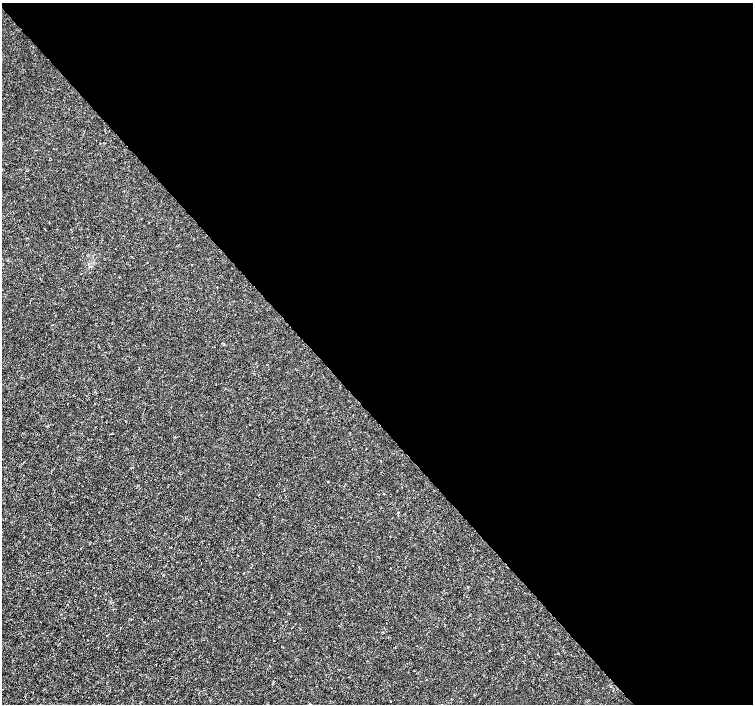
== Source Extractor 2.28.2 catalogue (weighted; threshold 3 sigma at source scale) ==
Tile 8 of 4 x 4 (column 4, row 2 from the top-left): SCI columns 4510-6010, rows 3020-4423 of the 6011 x 5972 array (HDU 1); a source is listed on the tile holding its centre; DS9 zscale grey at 2 x 2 block average (1 PNG px = mean of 2 x 2 image px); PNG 755 x 706 px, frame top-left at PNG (2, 3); no overlay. Shown black and unused: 58% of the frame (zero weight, under 3 of 4 exposures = <1% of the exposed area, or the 3 px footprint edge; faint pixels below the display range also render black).
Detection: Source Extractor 2.28.2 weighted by HDU 2 'WHT'; one run over the whole footprint, this tile lists its part. Background -3.32e-04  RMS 0.0012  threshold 0.00538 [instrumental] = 3 sigma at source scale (4.5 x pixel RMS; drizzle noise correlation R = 1.50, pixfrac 1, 0.0396/0.0396 arcsec/px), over >= 5 px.
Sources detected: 3; all 3 listed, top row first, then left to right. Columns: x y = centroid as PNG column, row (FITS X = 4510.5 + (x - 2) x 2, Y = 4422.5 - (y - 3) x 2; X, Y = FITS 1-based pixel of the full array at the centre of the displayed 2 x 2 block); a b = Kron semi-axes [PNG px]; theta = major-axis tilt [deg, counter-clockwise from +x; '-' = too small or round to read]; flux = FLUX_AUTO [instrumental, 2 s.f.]
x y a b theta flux
383 494 2 2 - 0.19
468 587 2 2 - 0.14
611 686 2 2 - 0.26